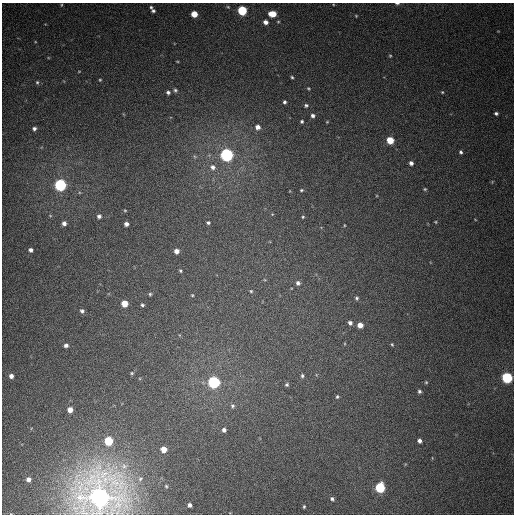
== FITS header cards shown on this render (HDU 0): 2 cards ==
NAXIS1  =                  512
NAXIS2  =                  512

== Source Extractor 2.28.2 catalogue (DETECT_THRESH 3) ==
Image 512 x 512 px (HDU 0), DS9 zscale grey, 1 PNG px = 1 image px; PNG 516 x 516 px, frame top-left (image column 1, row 512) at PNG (2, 3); no overlay
Background 389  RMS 10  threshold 30.3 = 3 sigma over >= 5 px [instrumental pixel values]
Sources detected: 84; all 84 listed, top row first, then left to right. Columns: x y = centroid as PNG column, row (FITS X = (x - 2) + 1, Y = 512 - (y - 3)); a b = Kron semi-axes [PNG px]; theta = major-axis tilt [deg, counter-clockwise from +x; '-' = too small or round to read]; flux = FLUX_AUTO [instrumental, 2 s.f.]
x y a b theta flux
397 3 6 2 0 1100
61 5 4 3 - 550
151 7 4 3 - 930
228 7 5 4 - 780
242 10 5 5 - 46000
153 11 4 3 - 1200
194 14 5 5 - 11000
272 14 6 5 - 12000
356 16 4 4 - 630
266 22 5 5 - 3500
390 56 4 4 - 660
177 61 4 3 - 520
79 71 4 3 - 450
292 77 4 3 - 870
100 80 4 3 - 630
37 82 6 5 - 1100
308 89 5 3 - 690
175 90 5 5 - 1200
168 92 5 5 - 1600
442 92 4 4 - 700
284 102 4 4 - 1400
306 105 5 5 - 1300
496 113 4 3 - 1300
313 116 5 4 - 1900
302 121 4 3 - 1000
327 122 4 3 - 580
258 127 6 6 - 3800
34 129 4 4 - 1700
390 140 5 5 - 17000
461 152 4 4 - 1300
227 155 6 6 - 200000
195 156 7 4 -45 1100
411 163 5 4 - 2300
213 167 8 7 - 3800
492 182 5 3 - 550
60 185 6 5 - 130000
425 189 4 3 - 780
301 190 4 3 - 790
125 210 4 4 - 610
50 215 5 3 - 660
99 216 6 5 - 2200
303 217 4 3 - 720
435 222 4 4 - 590
64 223 6 5 - 2800
208 223 4 3 - 1200
126 224 4 4 - 2600
344 225 4 2 - 500
31 250 5 4 - 2300
176 251 5 4 - 3900
180 271 4 3 - 880
298 283 6 5 - 2100
251 291 4 4 - 790
150 294 5 4 - 960
192 295 4 4 - 670
357 298 4 4 - 1000
124 304 5 5 - 12000
142 305 4 4 - 1100
82 311 5 4 - 1600
350 323 5 4 - 2100
360 325 5 4 - 5900
392 344 5 4 - 770
66 345 5 4 - 2100
132 373 4 3 - 730
11 376 4 4 - 2900
302 376 5 4 - 1200
507 378 5 5 - 91000
214 382 6 6 - 130000
426 382 4 4 - 790
287 385 5 5 - 1200
419 391 5 4 - 1400
337 397 5 4 - 900
232 406 6 6 - 1400
70 410 5 4 - 4800
224 430 5 4 - 2200
108 441 5 5 - 34000
419 441 4 4 - 2500
163 449 5 5 - 7700
28 479 4 4 - 3200
166 486 3 3 - 710
380 488 6 5 - 63000
100 497 19 17 3 820000
332 499 4 3 - 1300
189 505 4 3 - 2100
304 507 3 2 - 710
At the frame edge (FLAGS 8, measured only in part): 2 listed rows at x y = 397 3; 100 497